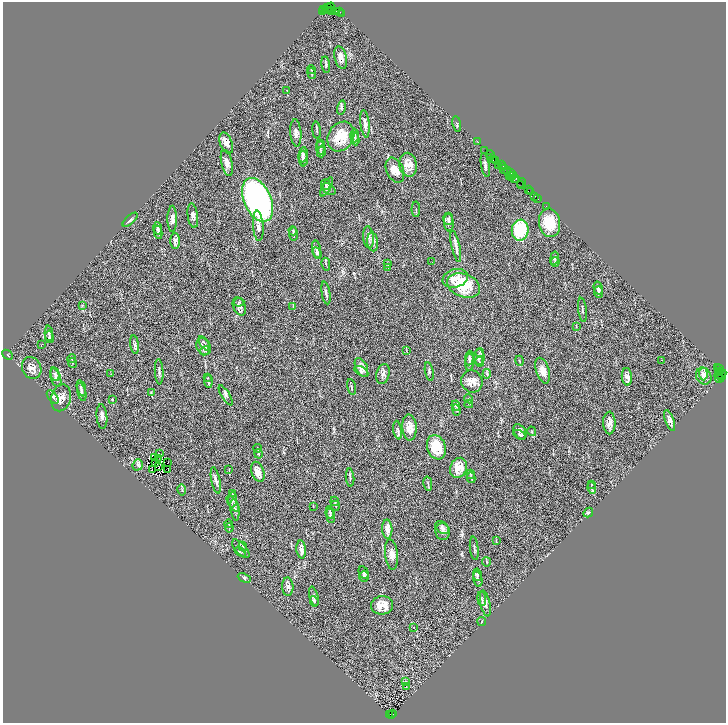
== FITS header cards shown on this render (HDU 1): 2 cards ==
NAXIS1  =                 1447
NAXIS2  =                 1441

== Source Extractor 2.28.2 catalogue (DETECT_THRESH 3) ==
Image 1447 x 1441 px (HDU 1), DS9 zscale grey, zoomed out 1/2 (1 PNG px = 2 x 2 image px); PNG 728 x 725 px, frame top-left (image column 2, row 1441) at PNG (3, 2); each listed source drawn as its Kron ellipse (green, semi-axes under 4 px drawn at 4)
Background 2.36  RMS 0.061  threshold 0.183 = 3 sigma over >= 5 px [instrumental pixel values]
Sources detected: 275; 54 cannot appear on this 1/2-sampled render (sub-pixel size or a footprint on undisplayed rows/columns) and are neither listed nor drawn; the other 221 listed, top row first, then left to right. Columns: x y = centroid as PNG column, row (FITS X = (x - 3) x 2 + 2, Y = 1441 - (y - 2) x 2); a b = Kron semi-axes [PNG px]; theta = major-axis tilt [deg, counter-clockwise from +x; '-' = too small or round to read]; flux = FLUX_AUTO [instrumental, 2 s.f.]
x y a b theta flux
327 7 2 1 - 140
329 8 6 2 50 630
323 9 3 2 - 230
326 9 3 2 - 520
323 11 2 1 - 240
332 11 4 3 - 1200
337 11 3 1 - 260
340 11 2 1 - 140
342 13 3 2 - 120
341 57 11 6 -76 67
326 65 8 3 -83 18
311 70 4 3 - 9
312 74 5 3 - 11
287 90 3 2 - 4.3
341 107 7 4 75 21
365 124 14 4 -83 56
457 124 8 2 -79 14
317 130 8 2 -84 14
296 133 14 5 -85 56
355 135 7 3 -90 20
341 137 16 12 58 320
355 139 6 2 -83 14
477 141 2 1 - 90
226 143 11 6 -69 68
320 143 3 2 - 6.2
320 148 6 4 -86 29
485 150 3 2 - 380
321 151 6 3 74 12
490 154 4 2 - 310
303 155 8 4 81 30
490 157 2 1 - 61
303 159 8 4 -89 28
493 160 2 1 - 160
496 160 3 2 - 280
227 163 13 5 -78 57
408 165 12 8 -79 150
485 165 12 3 -81 35
498 165 3 1 - 240
501 165 2 1 - 140
503 166 3 2 - 370
504 169 4 3 - 940
395 170 13 8 -65 120
507 171 3 2 - 350
511 173 3 2 - 490
509 176 2 2 - 380
513 176 2 1 - 98
511 177 2 1 - 100
514 178 3 1 - 340
516 178 2 1 - 220
326 184 5 4 - 18
522 184 5 2 - 150
520 185 3 2 - 210
327 187 10 4 62 27
329 189 8 5 -36 25
528 190 3 2 - 720
531 192 3 3 - 390
535 196 3 1 - 47
538 199 2 1 - 250
258 200 23 13 -66 3500
547 207 3 1 - 50
416 209 8 2 -89 15
193 216 12 5 -82 47
172 219 13 5 90 51
448 219 6 5 - 29
130 220 9 4 43 26
449 223 9 5 -87 33
549 223 14 10 -80 290
258 226 15 5 -85 66
158 229 6 3 -80 23
520 230 10 8 83 850
293 231 4 3 - 12
158 232 6 3 -79 23
293 234 6 2 -84 14
368 237 11 5 -85 55
175 241 8 5 -89 43
373 242 9 5 -83 39
456 246 16 3 -77 50
317 249 9 4 -79 27
317 253 6 4 -67 19
554 258 6 3 76 20
432 262 2 1 - 13
555 262 4 4 - 16
388 263 3 2 - 5.6
326 264 6 2 -79 9.9
388 267 3 2 - 7.1
455 278 13 9 16 150
464 285 17 11 -21 520
598 288 6 4 -76 24
599 292 6 4 -83 18
326 293 11 2 -80 26
239 302 5 3 - 12
82 306 3 2 - 8.9
239 306 9 6 -66 58
293 307 3 2 - 6.7
582 310 12 2 -83 14
576 326 4 2 - 7.1
49 333 7 3 -87 21
49 337 6 3 -80 17
204 343 8 3 -56 20
41 345 2 2 - 39
135 345 9 3 -83 34
204 346 9 7 -60 56
205 351 5 3 - 13
406 351 3 2 - 5.6
480 353 4 4 - 14
7 355 6 2 -44 6.7
479 357 8 5 -86 64
469 358 7 4 85 23
72 359 4 2 - 7.8
662 360 2 1 - 9.4
520 361 5 2 - 9.2
470 362 8 4 84 27
479 362 5 3 - 12
72 363 5 3 - 9.1
361 367 10 5 -64 71
32 368 11 9 -63 88
718 368 2 1 - 730
719 369 2 2 - 62
361 371 8 4 -30 24
543 371 13 6 -73 100
159 372 13 3 -87 30
429 372 9 3 -79 21
720 372 2 1 - 720
55 374 7 4 -78 25
111 374 3 2 - 4.8
383 374 10 6 74 58
487 374 5 2 - 12
703 374 6 4 -88 52
720 374 6 3 26 1100
704 376 9 7 -61 63
721 376 2 2 - 960
627 377 9 5 -86 69
56 378 9 5 -72 36
208 378 3 2 - 5.9
719 378 4 2 - 550
472 381 11 10 - 100
208 382 6 3 -85 16
351 387 8 2 -78 16
81 388 8 4 -76 26
82 392 9 4 -77 24
151 392 4 2 - 6
226 395 11 4 -59 29
53 397 8 4 -52 41
61 398 13 9 76 110
112 399 4 2 - 7.8
469 399 4 4 - 15
469 404 4 3 - 11
456 406 5 3 - 10
456 410 5 4 - 15
102 416 12 5 -85 45
670 421 11 4 -70 59
609 423 11 6 -89 83
409 427 13 7 -86 120
398 430 9 3 -81 25
532 431 5 3 - 14
520 432 8 5 -57 41
520 435 6 3 -33 14
436 447 12 9 -71 270
258 448 4 2 - 8.4
159 453 2 1 - 2.7
259 454 5 3 - 11
155 457 2 1 - 5.9
158 459 3 1 - 3.6
168 462 2 1 - 6.2
156 463 3 1 - 1.5
138 465 6 5 - 26
159 466 2 1 - 4.2
459 468 10 8 65 170
168 469 3 1 - 8.5
152 470 3 1 - 4.2
229 470 4 2 - 5.1
258 472 10 6 -70 100
471 474 5 3 - 11
350 478 9 3 -87 18
471 478 5 3 - 17
216 480 13 3 -78 41
428 484 7 2 -78 12
592 484 3 2 - 5.8
592 488 6 3 -83 20
182 490 5 2 - 12
233 494 2 1 - 3.6
233 500 8 4 87 25
335 501 5 3 - 10
233 504 9 3 -55 22
313 506 3 2 - 5
335 506 5 3 - 9.9
235 510 11 3 -81 26
330 512 6 3 -81 17
588 513 5 4 - 14
331 516 7 3 -83 17
229 524 4 2 - 7.5
229 528 5 2 - 8.9
442 528 7 5 -39 30
387 529 10 5 -88 68
443 532 8 7 - 38
496 541 4 2 - 5.9
243 546 5 3 - 11
474 548 12 2 -84 22
241 549 11 5 -47 48
301 549 9 4 -86 53
240 552 6 3 -39 12
391 555 15 6 -84 78
487 562 4 2 - 7.8
364 573 6 4 -63 22
477 575 6 4 -79 19
364 576 6 5 - 21
244 578 7 3 -26 16
478 579 8 4 -76 32
288 587 9 5 -87 43
314 597 10 4 -76 30
482 599 7 3 -83 22
314 601 5 3 - 17
485 603 13 5 -77 55
382 605 11 9 8 160
482 621 4 2 - 8.2
414 628 2 1 - 8.8
406 681 4 3 - 11
406 686 3 2 - 8
389 714 3 3 - 570
393 714 2 1 - 450
391 715 2 1 - 190
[54 sub-pixel or undisplayed-footprint detections neither listed nor drawn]